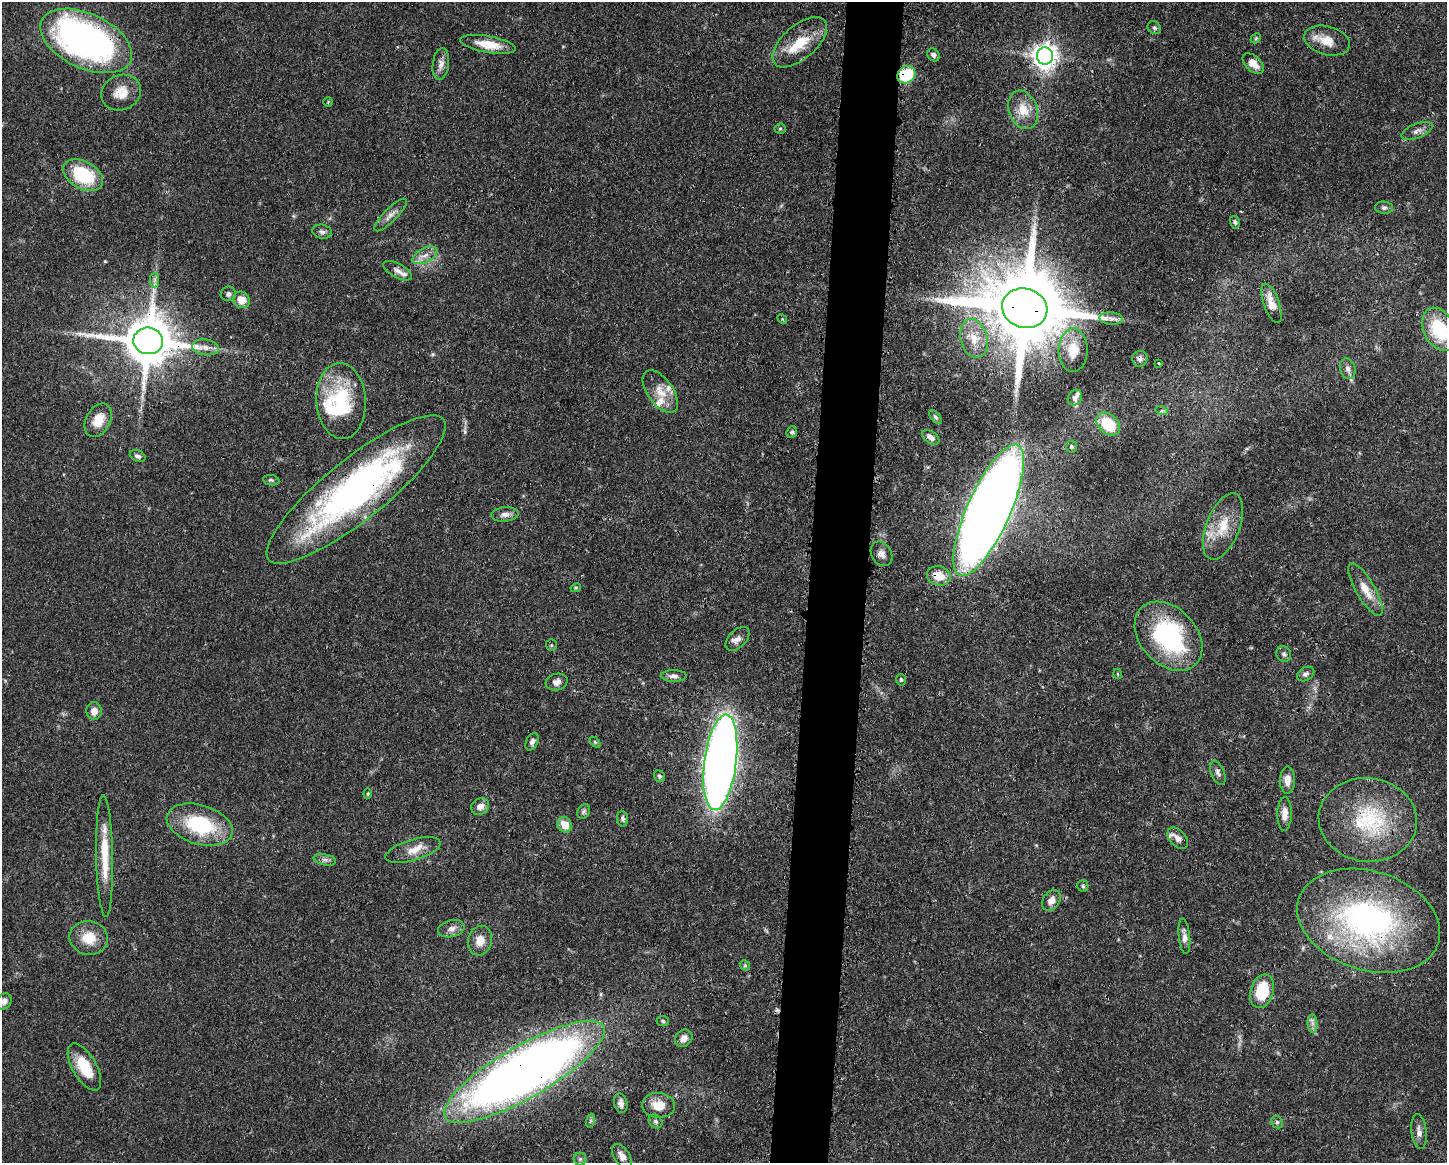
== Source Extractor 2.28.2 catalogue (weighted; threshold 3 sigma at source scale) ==
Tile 5 of 3 x 4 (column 2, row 2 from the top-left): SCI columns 1563-3007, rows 2325-3485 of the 4682 x 4647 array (HDU 1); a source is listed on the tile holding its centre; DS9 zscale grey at full resolution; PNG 1449 x 1165 px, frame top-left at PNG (2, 2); each listed source drawn as its Kron ellipse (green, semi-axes under 4 px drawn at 4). Shown black and unused: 4% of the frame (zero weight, under 3 of 4 exposures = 1% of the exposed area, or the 3 px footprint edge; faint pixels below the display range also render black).
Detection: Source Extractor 2.28.2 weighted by HDU 2 'WHT'; one run over the whole footprint, this tile lists its part. Background 0.0563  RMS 0.0033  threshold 0.0148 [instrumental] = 3 sigma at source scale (4.5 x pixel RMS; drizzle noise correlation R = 1.50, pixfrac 1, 0.05/0.05 arcsec/px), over >= 5 px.
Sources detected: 119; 2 inside a brighter object's white glare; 1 cosmic-ray / hot-pixel residue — neither listed nor drawn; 7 inside a brighter listed object's ellipse — not listed separately; the other 109 listed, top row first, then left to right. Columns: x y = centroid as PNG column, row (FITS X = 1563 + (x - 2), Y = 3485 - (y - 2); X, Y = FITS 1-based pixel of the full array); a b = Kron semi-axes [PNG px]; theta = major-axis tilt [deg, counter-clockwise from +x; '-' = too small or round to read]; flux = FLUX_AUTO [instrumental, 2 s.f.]
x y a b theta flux
1154 28 7 6 - 0.7
1256 38 6 4 45 0.41
86 41 49 27 -25 140
1327 41 23 14 -15 5.8
800 42 33 16 41 11
488 44 28 8 -10 6.4
933 55 7 5 -50 1.1
1045 56 8 8 - 310
1253 63 13 7 -42 3.3
441 64 16 8 82 2.2
906 75 9 8 - 18
121 93 20 17 24 5.5
328 102 5 4 - 0.37
1023 110 20 14 -70 6.5
780 129 5 5 - 0.5
1417 131 16 7 22 1.9
83 175 21 13 -29 20
1384 208 9 6 -6 0.87
390 215 22 6 45 2.3
1235 222 6 5 - 0.73
322 232 10 7 -14 1.2
425 255 13 7 27 2.5
398 271 16 7 -28 1.7
155 280 7 5 90 0.92
228 294 7 7 - 1.2
241 300 9 8 - 4.5
1272 303 21 8 -70 4.2
1025 308 23 19 -17 5400
1111 318 12 6 -4 1.5
782 319 5 4 - 0.36
1439 329 23 15 -64 20
974 338 20 13 -76 6
148 341 15 13 -8 1900
206 347 13 8 -7 2.3
1073 350 22 14 89 6.6
1140 359 8 7 - 1.1
1158 363 3 2 - 0.33
1348 369 10 7 -76 1.6
660 392 24 13 -54 5.5
1075 398 8 6 56 1.2
341 401 38 24 -86 24
1162 411 6 4 -17 0.52
935 417 8 4 -51 0.71
98 420 18 12 61 6.1
1108 424 13 9 -41 13
792 432 6 5 - 0.63
931 437 10 6 -35 1.9
1071 447 6 5 - 0.53
138 456 8 5 -26 1
271 480 8 5 -10 0.63
356 489 112 30 39 130
989 510 71 21 66 740
505 514 13 7 6 2
1223 526 35 16 69 11
881 554 13 10 -58 2.1
939 576 12 9 -16 6.2
576 588 5 4 - 0.41
1366 590 30 9 -60 5.7
1168 636 39 28 -47 45
737 639 14 8 45 2.2
551 645 6 5 - 0.42
1284 654 8 7 - 0.9
1118 674 5 3 - 0.27
1306 674 9 6 31 1.1
674 676 13 5 -1 1.4
901 680 6 4 -76 0.54
557 682 11 8 16 2
94 711 9 7 -86 2.4
532 742 9 6 62 1.3
595 742 6 4 -45 0.47
720 762 48 16 82 350
1218 773 12 6 -68 1.2
659 776 6 5 - 0.71
1287 780 13 7 89 2.7
368 794 5 3 - 0.36
480 806 9 8 - 2.4
584 811 8 6 58 0.77
1284 814 17 7 89 3.2
622 819 8 5 -84 0.86
1368 820 49 41 -7 31
200 825 34 19 -17 25
565 825 8 6 -57 4.7
1178 838 12 8 -48 2.4
413 850 28 10 16 4.8
105 856 61 8 -89 11
325 860 11 5 -11 1.2
1083 886 5 5 - 0.55
1051 900 11 8 54 2.4
1369 921 73 49 -18 88
451 929 13 8 13 2
1184 936 18 5 -84 1.9
89 938 19 16 -11 7.2
480 941 15 12 76 3.6
745 965 5 5 - 0.55
1262 991 17 11 73 13
4 1001 8 7 - 1.5
663 1021 6 5 - 0.58
1313 1023 9 5 -89 1.3
684 1038 9 8 - 2.2
84 1067 26 12 -60 11
524 1072 91 26 30 380
621 1103 10 6 -76 1.6
658 1105 16 12 -5 5.9
590 1121 7 4 71 0.64
655 1121 7 6 - 0.82
1277 1122 6 5 - 0.75
1419 1132 17 7 -83 2.1
622 1156 14 7 -58 2.4
580 1159 6 6 - 0.76
Overlapping masked pixels (flux is a lower limit): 11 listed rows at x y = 86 41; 906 75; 1025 308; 148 341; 1140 359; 356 489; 989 510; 939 576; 1368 820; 1369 921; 524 1072
Isophote crosses this tile's border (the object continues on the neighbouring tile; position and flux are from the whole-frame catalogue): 1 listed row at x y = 1439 329